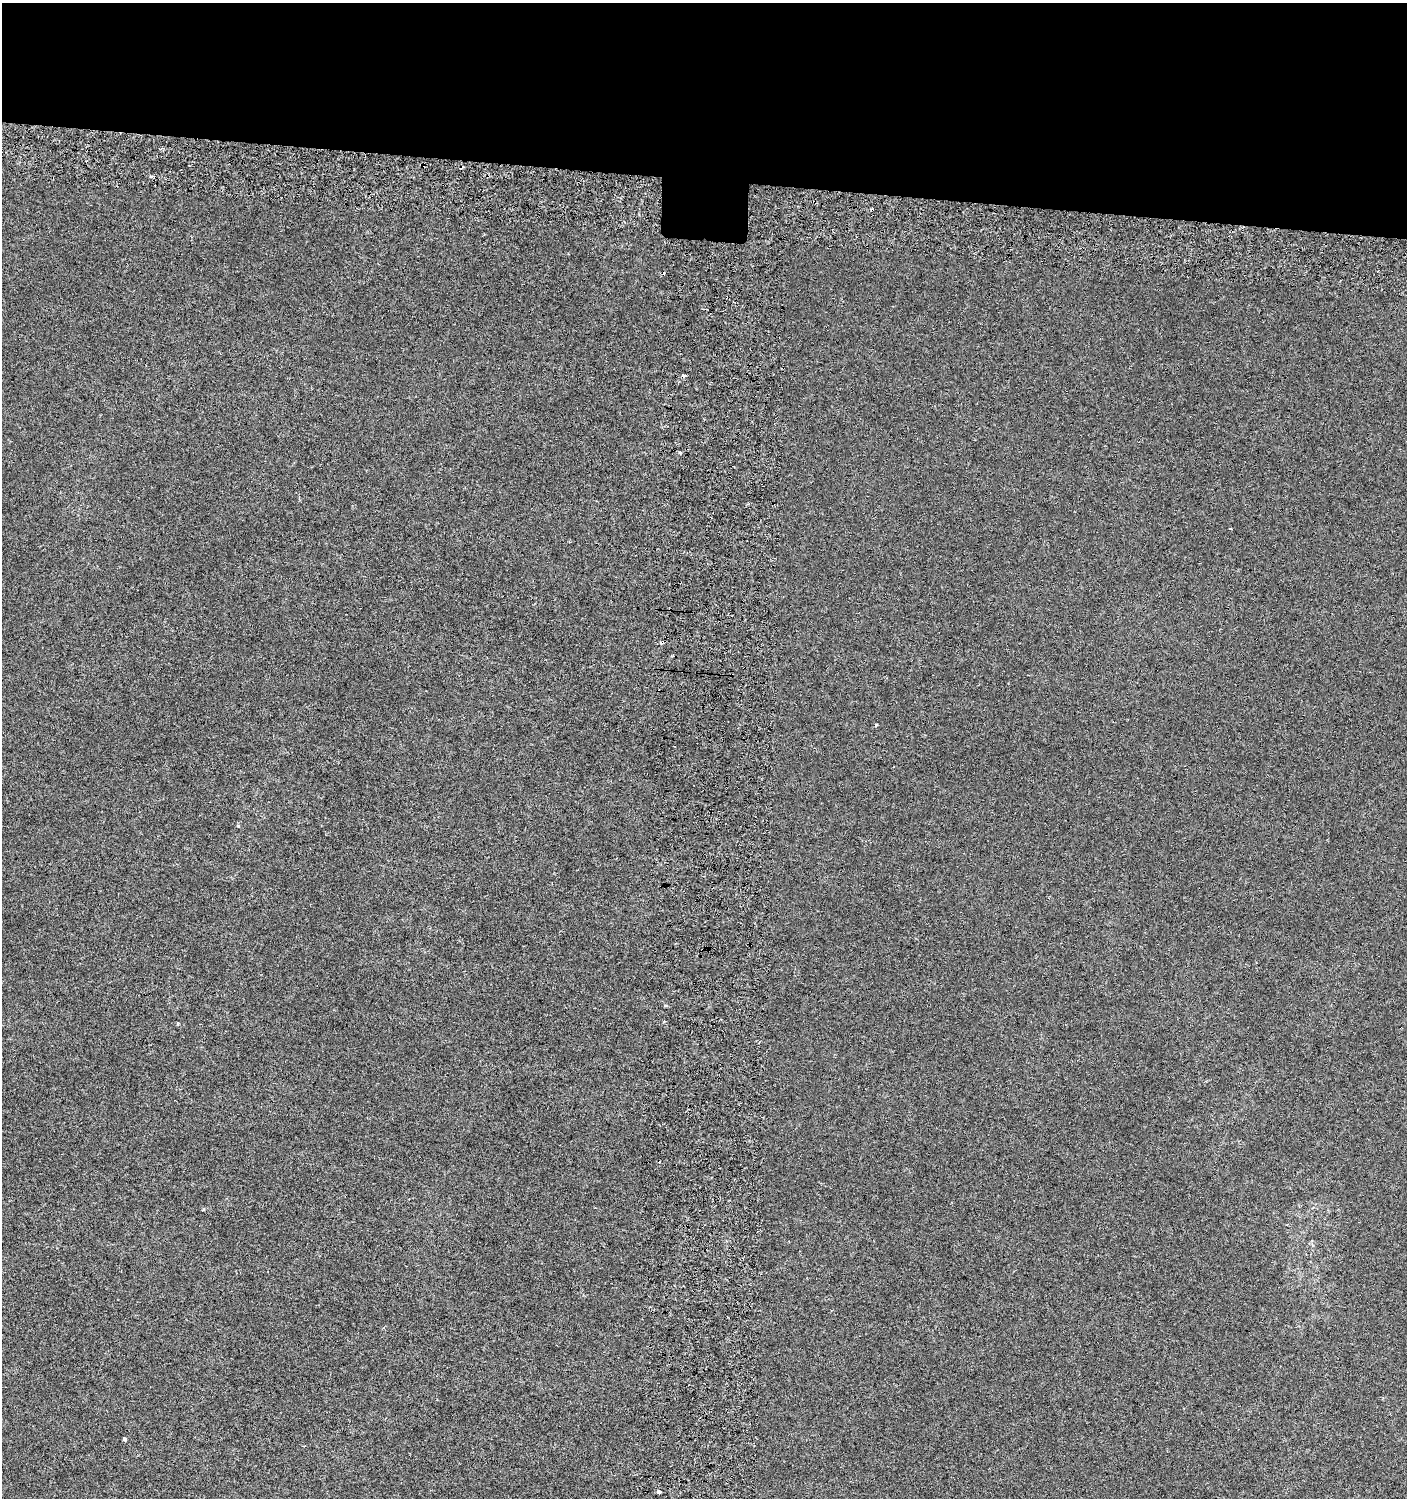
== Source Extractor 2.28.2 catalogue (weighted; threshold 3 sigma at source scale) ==
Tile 2 of 3 x 3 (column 2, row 1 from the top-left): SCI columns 1738-3142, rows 3051-4546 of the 4826 x 4614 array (HDU 1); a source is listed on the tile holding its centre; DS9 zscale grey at full resolution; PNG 1409 x 1500 px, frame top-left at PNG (2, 3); no overlay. Shown black and unused: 12% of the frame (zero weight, under 3 of 6 exposures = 5% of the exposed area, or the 3 px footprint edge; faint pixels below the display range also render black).
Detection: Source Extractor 2.28.2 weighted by HDU 2 'WHT'; one run over the whole footprint, this tile lists its part. Background 0.00135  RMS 0.0021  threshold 0.00839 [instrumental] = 3 sigma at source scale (4.09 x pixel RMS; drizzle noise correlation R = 1.36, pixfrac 0.8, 0.0396/0.0396 arcsec/px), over >= 5 px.
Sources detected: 11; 4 cosmic-ray / hot-pixel residue — not listed; the other 7 listed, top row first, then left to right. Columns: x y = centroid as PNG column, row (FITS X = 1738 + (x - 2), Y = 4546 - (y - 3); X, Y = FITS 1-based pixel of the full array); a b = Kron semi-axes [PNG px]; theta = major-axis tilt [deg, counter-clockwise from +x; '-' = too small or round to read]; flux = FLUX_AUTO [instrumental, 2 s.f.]
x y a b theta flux
151 176 5 3 - 0.24
680 453 4 4 - 0.38
1231 529 3 2 - 0.25
876 725 3 3 - 0.28
203 1209 4 3 - 0.19
124 1439 4 3 - 0.81
659 1492 4 3 - 1.2